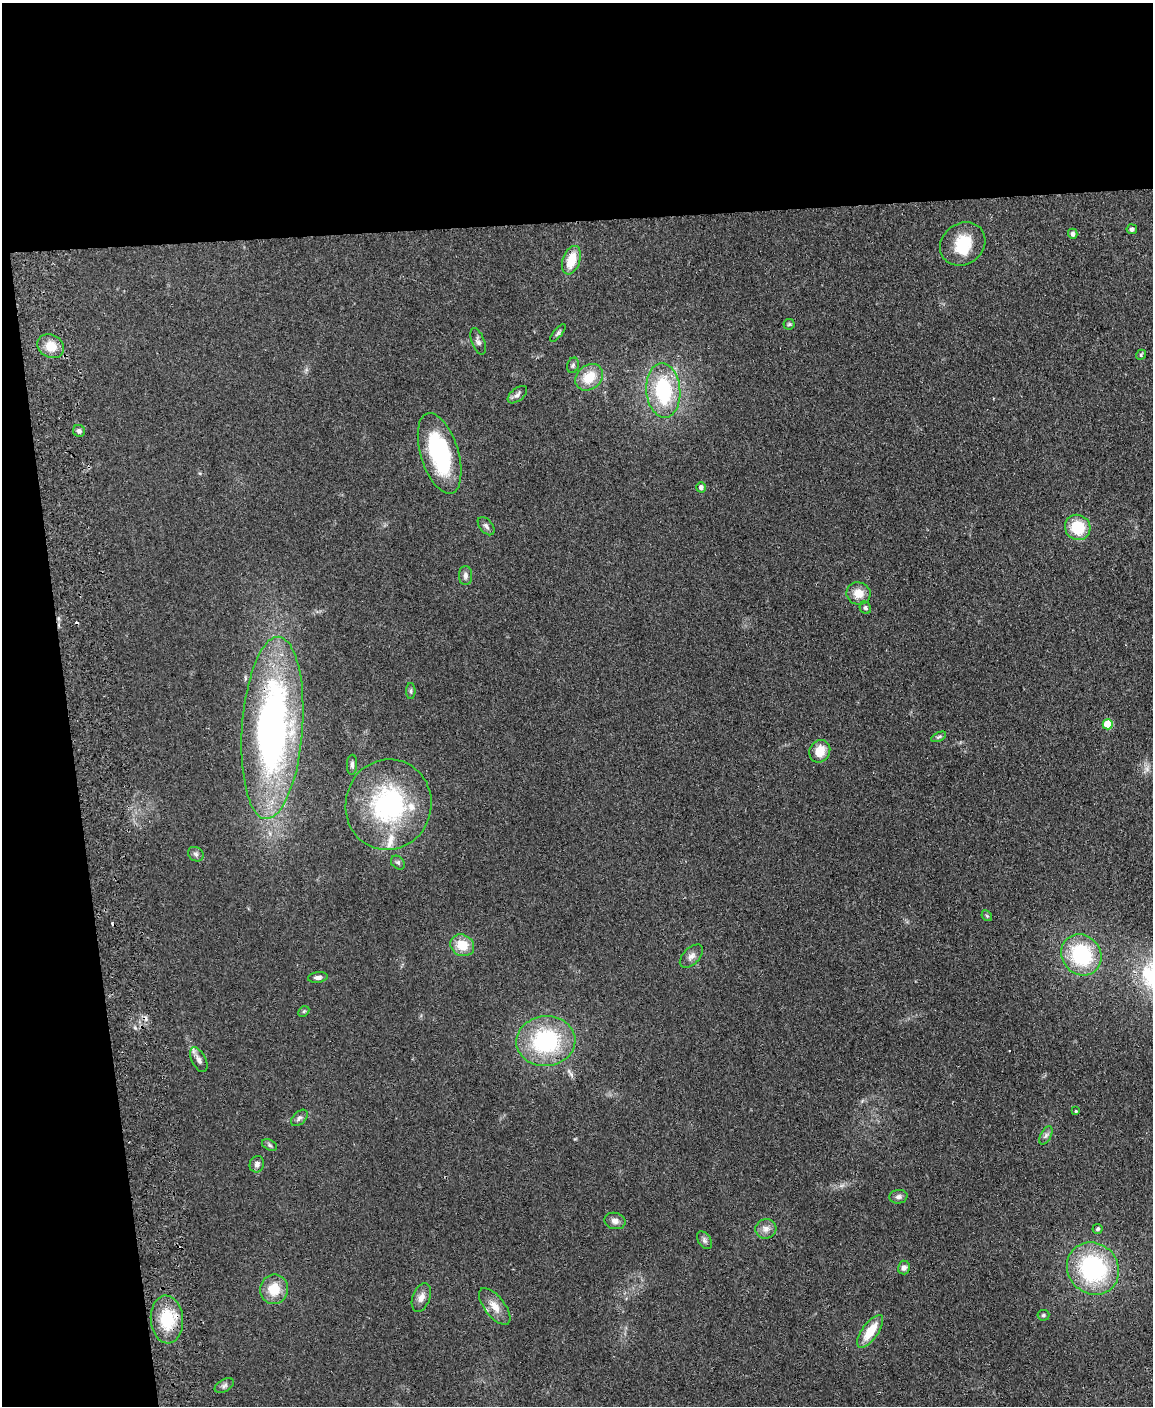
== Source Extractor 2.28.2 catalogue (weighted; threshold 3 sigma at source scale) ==
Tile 1 of 4 x 3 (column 1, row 1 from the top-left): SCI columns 57-1207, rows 3054-4457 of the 4717 x 4598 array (HDU 1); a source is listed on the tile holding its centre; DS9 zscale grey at full resolution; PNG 1155 x 1408 px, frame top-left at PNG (2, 3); each listed source drawn as its Kron ellipse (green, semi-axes under 4 px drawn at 4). Shown black and unused: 21% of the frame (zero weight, under 2 of 3 exposures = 3% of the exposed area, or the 3 px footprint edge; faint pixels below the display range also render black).
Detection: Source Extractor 2.28.2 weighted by HDU 2 'WHT'; one run over the whole footprint, this tile lists its part. Background 0.0922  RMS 0.0091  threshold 0.0411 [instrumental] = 3 sigma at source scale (4.5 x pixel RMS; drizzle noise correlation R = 1.50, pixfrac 1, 0.05/0.05 arcsec/px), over >= 5 px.
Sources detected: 63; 1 inside a brighter object's white glare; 3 cosmic-ray / hot-pixel residue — neither listed nor drawn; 2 inside a brighter listed object's ellipse — not listed separately; the other 57 listed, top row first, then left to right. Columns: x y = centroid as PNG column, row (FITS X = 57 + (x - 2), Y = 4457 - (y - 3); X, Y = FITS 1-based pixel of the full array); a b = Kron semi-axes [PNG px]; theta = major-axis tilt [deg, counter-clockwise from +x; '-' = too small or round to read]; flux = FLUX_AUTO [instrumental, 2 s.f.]
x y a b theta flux
1132 229 5 5 - 2
1073 234 5 4 - 3.3
963 244 24 20 37 27
571 260 15 8 71 20
789 324 5 5 - 1.2
558 333 11 4 50 1.9
478 341 14 6 -70 3.5
51 346 14 11 -28 13
1141 355 5 4 - 1.3
573 365 8 5 73 1.9
589 377 15 12 38 20
663 390 27 17 -85 71
517 395 11 6 39 3.2
79 431 6 5 - 2.8
440 453 42 18 -73 94
701 487 5 4 - 3.5
486 526 10 6 -50 3
1078 527 13 12 - 29
465 576 9 6 -90 3.1
858 593 12 11 - 11
865 608 6 5 - 2
411 691 8 4 90 1.7
1108 724 5 5 - 30
272 728 91 30 86 400
938 737 8 4 26 1.5
820 751 12 10 60 14
352 765 10 5 87 2.3
388 805 45 43 77 120
196 854 8 7 - 2.4
398 863 8 6 -41 2
987 916 6 4 -46 1.3
462 945 12 10 -26 17
1081 955 21 19 -51 68
691 956 14 8 44 4.5
318 977 10 5 7 3
304 1011 6 4 44 1.4
546 1041 29 25 5 91
199 1060 13 7 -63 4.4
1076 1111 3 3 - 0.94
299 1118 10 6 44 2.7
1046 1135 10 5 63 2.6
270 1145 8 5 -28 1.7
257 1164 8 7 - 3.7
898 1197 9 7 5 3
615 1221 10 8 -13 4.8
766 1229 10 10 - 5.3
1098 1229 5 5 - 1.7
704 1240 10 6 -56 2.8
904 1268 7 6 - 3.2
1093 1268 27 25 -48 110
274 1289 15 14 - 18
421 1297 15 8 69 6.1
495 1306 22 10 -52 10
1043 1315 6 5 - 1.6
167 1319 24 16 -86 36
870 1331 19 8 54 20
224 1386 10 6 29 2.7
Overlapping masked pixels (flux is a lower limit): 2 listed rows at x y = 272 728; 167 1319